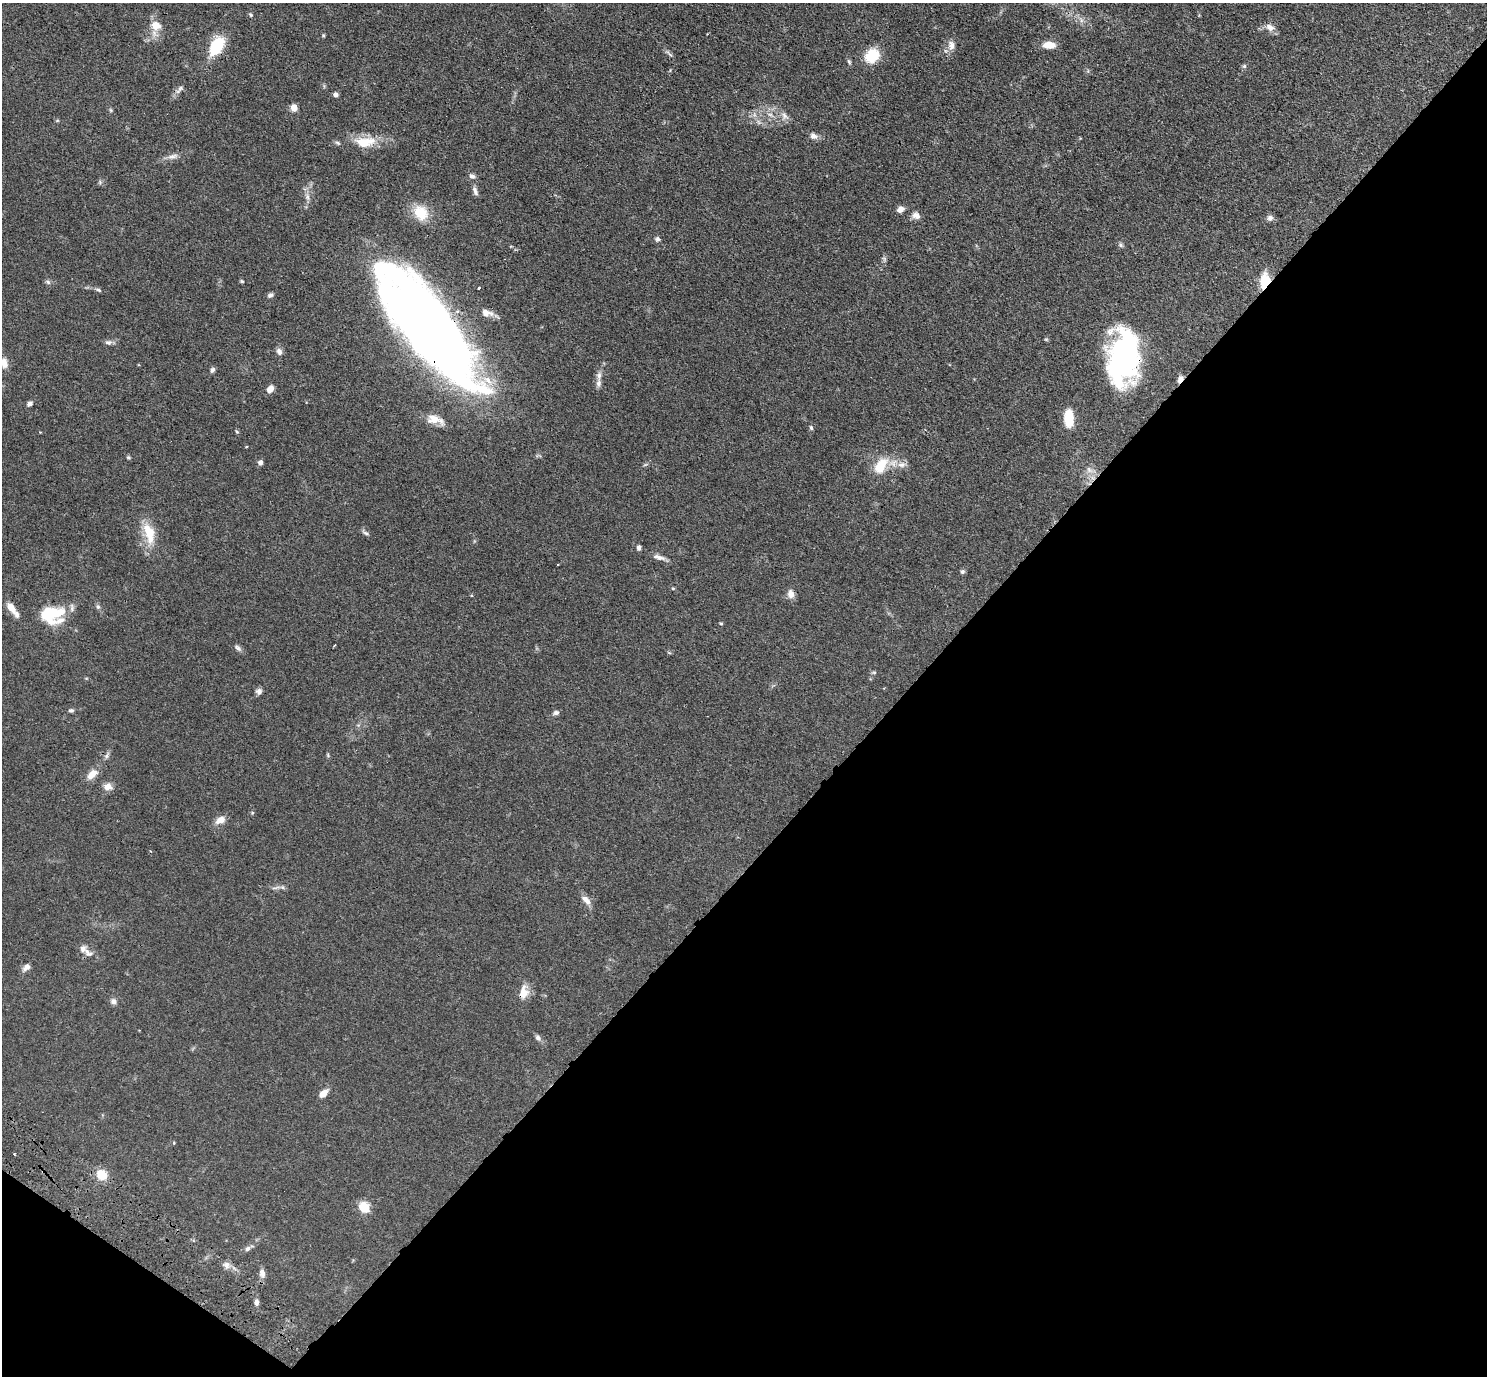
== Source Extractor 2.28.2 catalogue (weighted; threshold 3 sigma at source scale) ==
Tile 15 of 4 x 4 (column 3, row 4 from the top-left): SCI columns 3011-4495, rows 345-1718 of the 6020 x 6043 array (HDU 1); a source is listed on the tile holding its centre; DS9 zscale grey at full resolution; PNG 1489 x 1378 px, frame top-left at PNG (2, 3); no overlay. Shown black and unused: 41% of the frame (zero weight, under 3 of 4 exposures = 4% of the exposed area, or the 3 px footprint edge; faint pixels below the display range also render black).
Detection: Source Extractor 2.28.2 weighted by HDU 2 'WHT'; one run over the whole footprint, this tile lists its part. Background 0.059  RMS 0.0038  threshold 0.0173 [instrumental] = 3 sigma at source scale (4.5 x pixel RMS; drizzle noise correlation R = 1.50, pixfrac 1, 0.05/0.05 arcsec/px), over >= 5 px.
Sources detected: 100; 1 inside a brighter object's white glare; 2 cosmic-ray / hot-pixel residue — not listed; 5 inside a brighter listed object's ellipse — not listed separately; the other 92 listed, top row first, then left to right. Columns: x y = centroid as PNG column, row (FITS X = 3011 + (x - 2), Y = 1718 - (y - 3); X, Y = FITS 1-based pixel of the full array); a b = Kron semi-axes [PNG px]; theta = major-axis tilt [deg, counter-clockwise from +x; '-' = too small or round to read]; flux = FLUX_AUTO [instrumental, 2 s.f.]
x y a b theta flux
250 15 6 4 -54 0.54
156 25 13 11 -16 4.8
1270 27 14 9 -26 2.5
323 35 5 4 - 0.43
951 45 14 8 -89 2.5
1049 45 12 7 -1 5.4
217 46 18 10 58 18
669 54 15 3 -44 0.88
872 56 15 12 45 12
849 62 7 4 -55 0.61
1244 66 6 5 - 0.62
179 89 16 5 50 1.5
336 95 5 4 - 1.2
294 108 6 6 - 3.3
110 110 6 4 -70 0.49
784 115 13 8 -56 2
813 136 10 8 -22 1.7
365 142 29 13 5 9.1
173 156 16 6 14 2.1
472 176 8 6 -28 1.2
475 191 12 6 -69 1.4
900 209 9 7 38 1.9
421 213 21 17 -54 8.8
916 215 10 8 -32 2
1270 218 8 8 - 1.3
657 239 6 6 - 0.88
1121 245 7 5 -24 0.76
884 259 7 4 -56 0.64
242 281 5 4 - 0.43
1265 281 17 9 83 9.4
48 282 6 6 - 0.8
479 288 4 3 - 0.84
98 290 7 4 -20 0.69
270 295 7 6 - 0.97
485 313 11 9 -32 2.7
431 330 98 34 -50 570
1046 339 6 4 -19 0.38
108 342 9 7 -6 1.2
279 351 9 7 -67 1.5
1123 358 47 25 85 90
4 363 14 8 -78 2.8
212 370 6 5 - 1
599 375 12 6 80 1.9
1180 379 9 5 61 1.7
270 389 9 6 52 2.4
30 404 7 5 43 1.2
1069 418 17 9 -89 8
433 419 18 12 -16 4.7
811 428 6 5 - 0.63
237 432 5 3 - 0.35
246 446 3 3 - 0.64
128 458 5 4 - 0.54
260 463 6 5 - 1.3
901 465 11 9 8 2.5
881 466 22 13 57 9
1089 470 11 7 -46 2
149 533 30 13 -74 9.4
366 533 8 5 -27 0.84
639 548 6 4 -87 0.94
659 557 19 6 -16 2
962 572 6 6 - 0.7
673 588 4 4 - 0.4
791 594 10 8 -83 2.3
98 606 7 5 -69 0.79
11 607 14 7 -54 3.8
51 614 27 18 1 18
721 624 5 3 - 0.39
334 645 2 2 - 0.37
238 648 12 5 -40 1.1
874 672 6 4 0 0.52
259 691 8 7 - 1.3
71 710 6 5 - 0.73
556 713 8 5 23 1
107 756 7 6 - 1
92 774 16 9 44 3.6
108 786 11 9 -13 2.5
220 820 14 8 27 2.8
282 887 6 6 - 0.75
586 900 15 7 -46 2.6
88 953 15 9 -35 2.2
26 967 11 7 41 1.6
524 992 16 10 80 4.6
113 1001 8 7 - 1.4
538 1038 8 6 -48 1.2
323 1093 10 6 42 3.1
14 1154 3 3 - 0.6
101 1175 10 10 - 7.1
364 1208 6 5 - 23
248 1249 8 6 44 1
226 1265 10 8 -74 1.9
262 1273 12 7 -81 2
256 1302 9 6 -85 1.2
Overlapping masked pixels (flux is a lower limit): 6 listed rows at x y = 217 46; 1265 281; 431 330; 1123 358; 1180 379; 524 992
Isophote crosses this tile's border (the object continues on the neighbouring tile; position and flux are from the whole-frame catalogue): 1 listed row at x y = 4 363